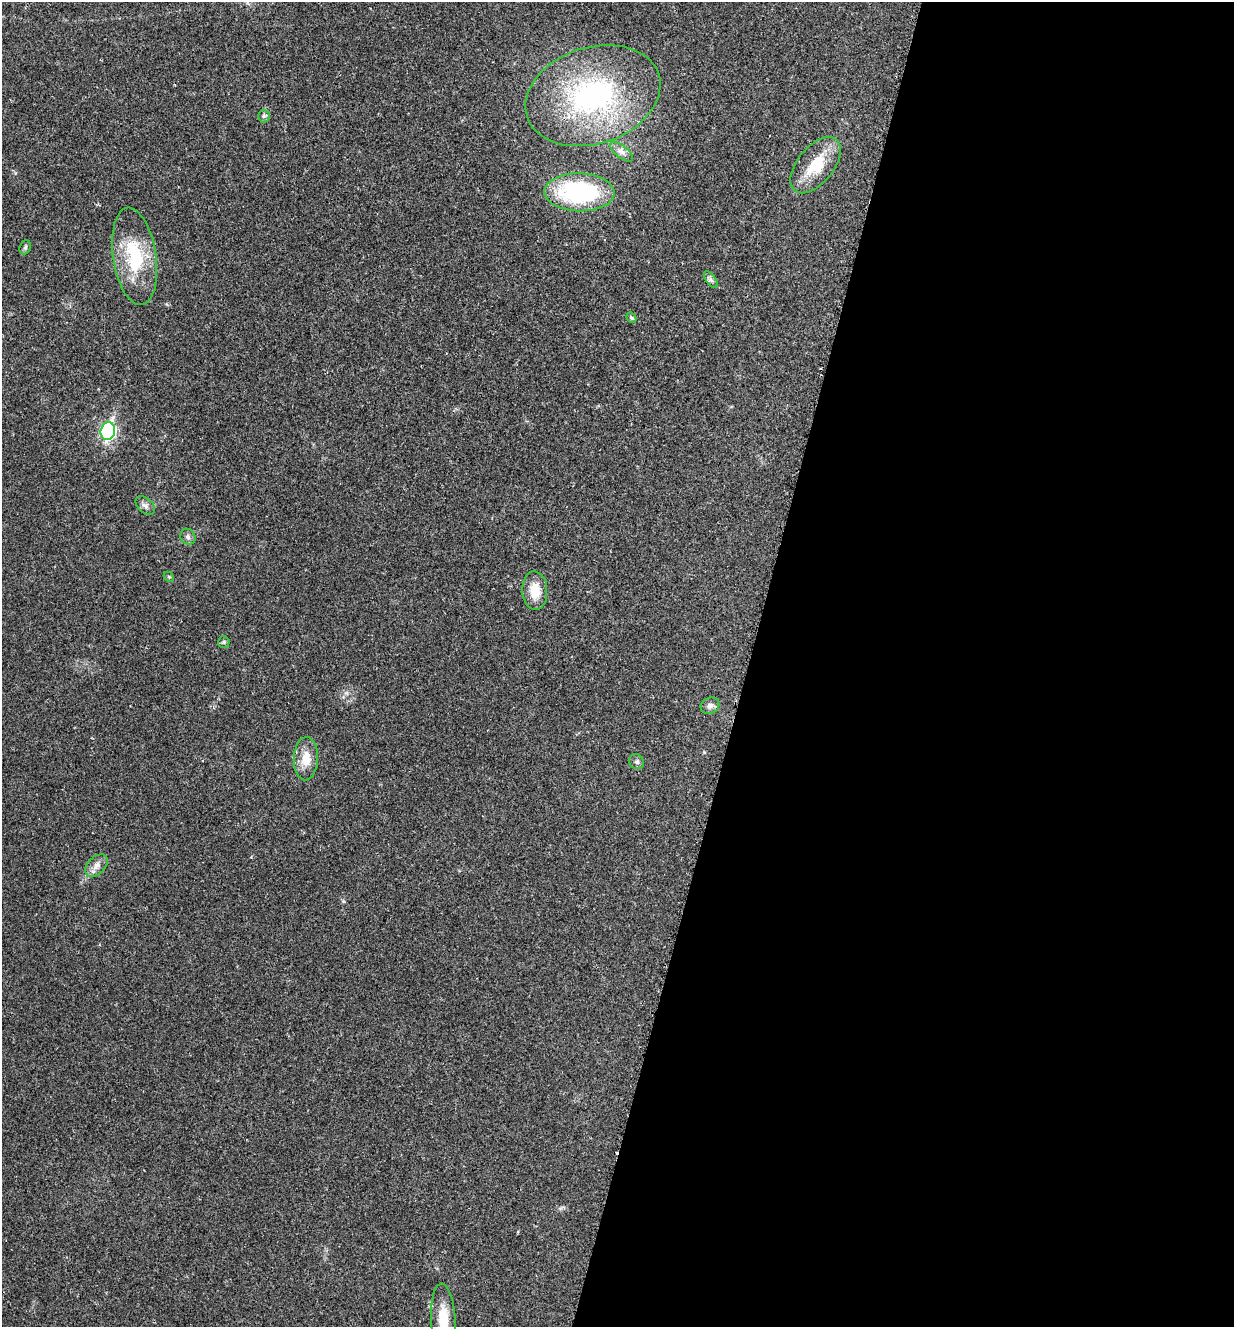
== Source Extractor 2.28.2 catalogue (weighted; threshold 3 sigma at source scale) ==
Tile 12 of 4 x 4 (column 4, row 3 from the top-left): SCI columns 3839-5070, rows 1340-2664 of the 5340 x 5326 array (HDU 1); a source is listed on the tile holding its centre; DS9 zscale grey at full resolution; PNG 1236 x 1329 px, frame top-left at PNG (2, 2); each listed source drawn as its Kron ellipse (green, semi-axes under 4 px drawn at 4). Shown black and unused: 39% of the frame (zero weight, under 2 of 3 exposures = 2% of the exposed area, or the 3 px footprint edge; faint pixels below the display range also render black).
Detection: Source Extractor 2.28.2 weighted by HDU 2 'WHT'; one run over the whole footprint, this tile lists its part. Background 0.0392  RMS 0.0041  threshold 0.0185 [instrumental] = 3 sigma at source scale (4.5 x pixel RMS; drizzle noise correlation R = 1.50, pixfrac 1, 0.05/0.05 arcsec/px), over >= 5 px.
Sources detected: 21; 1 cosmic-ray / hot-pixel residue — neither listed nor drawn; the other 20 listed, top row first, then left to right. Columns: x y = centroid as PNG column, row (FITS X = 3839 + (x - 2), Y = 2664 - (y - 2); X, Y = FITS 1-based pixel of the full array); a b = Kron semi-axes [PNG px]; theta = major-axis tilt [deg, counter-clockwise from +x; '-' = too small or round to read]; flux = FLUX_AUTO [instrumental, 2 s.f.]
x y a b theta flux
593 96 69 48 18 78
264 116 6 6 - 0.89
621 152 14 6 -38 2.1
816 165 33 18 51 15
579 192 35 19 -1 55
25 247 7 5 69 0.74
135 256 49 21 -81 25
711 280 10 5 -54 1.1
631 318 5 4 - 0.51
108 431 9 7 75 85
145 506 11 7 -41 1.7
188 537 8 7 - 1.3
169 577 6 4 -45 0.58
535 591 19 12 -87 7.9
224 642 6 5 - 0.68
710 706 9 8 - 1.8
306 759 21 12 87 6.9
637 762 8 7 - 1.1
96 866 13 8 44 2.6
443 1319 35 12 -87 11
Isophote crosses this tile's border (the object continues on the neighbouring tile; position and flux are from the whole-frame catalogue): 1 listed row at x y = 443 1319